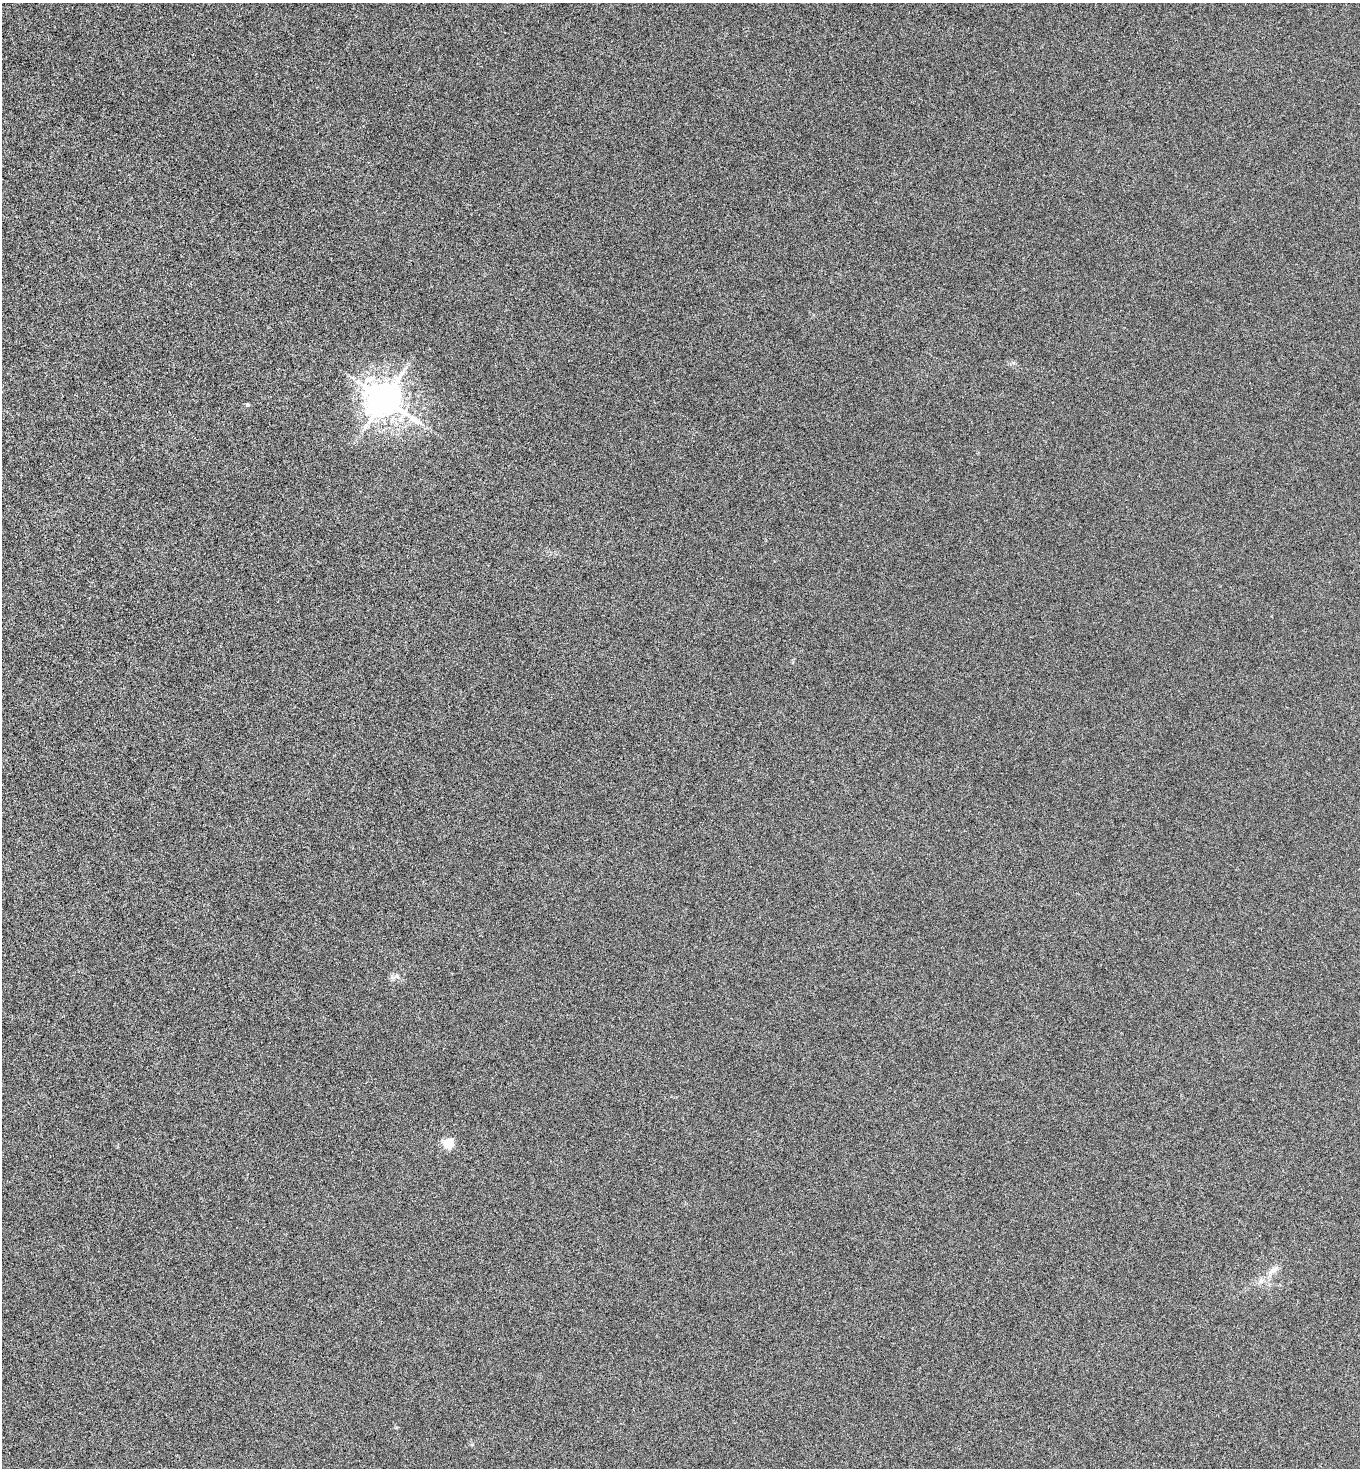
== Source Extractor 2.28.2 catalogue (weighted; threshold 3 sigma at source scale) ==
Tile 11 of 4 x 4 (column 3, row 3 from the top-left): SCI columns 3061-4418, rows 1506-2971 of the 5983 x 5948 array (HDU 1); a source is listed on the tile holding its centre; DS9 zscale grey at full resolution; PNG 1362 x 1470 px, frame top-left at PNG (2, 3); no overlay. Nothing masked; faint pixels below the display range render black.
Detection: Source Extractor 2.28.2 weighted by HDU 2 'WHT'; one run over the whole footprint, this tile lists its part. Background 6.19e-04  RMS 0.0019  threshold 0.0079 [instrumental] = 3 sigma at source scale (4.09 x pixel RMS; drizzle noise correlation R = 1.36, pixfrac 0.8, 0.05/0.05 arcsec/px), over >= 5 px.
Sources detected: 5; all 5 listed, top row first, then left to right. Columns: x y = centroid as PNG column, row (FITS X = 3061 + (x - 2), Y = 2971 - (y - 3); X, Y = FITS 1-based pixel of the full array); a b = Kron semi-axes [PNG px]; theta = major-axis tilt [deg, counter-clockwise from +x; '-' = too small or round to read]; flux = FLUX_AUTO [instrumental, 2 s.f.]
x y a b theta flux
385 399 10 9 - 380
247 405 6 4 -20 0.21
397 976 7 5 -47 0.37
448 1143 5 5 - 12
1274 1269 13 7 45 0.92